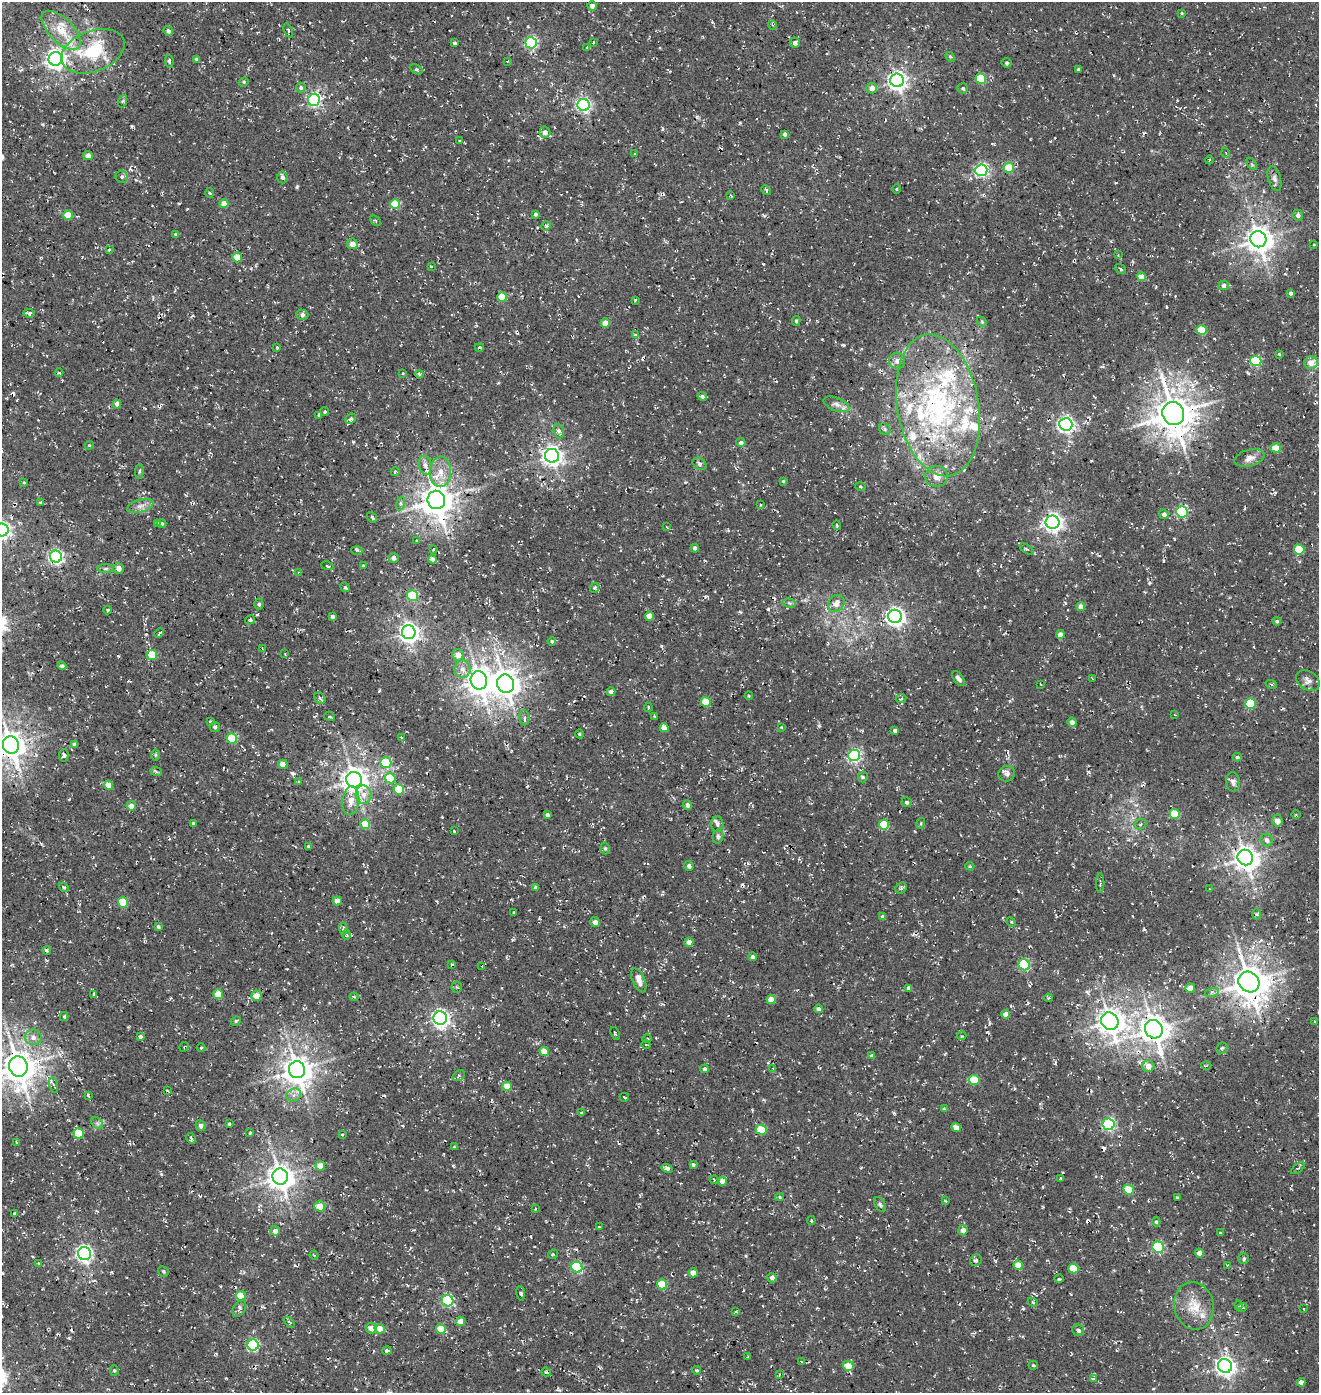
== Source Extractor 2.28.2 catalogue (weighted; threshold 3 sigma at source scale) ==
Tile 11 of 4 x 4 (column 3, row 3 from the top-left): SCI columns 2968-4284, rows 1512-2902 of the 5867 x 5812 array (HDU 1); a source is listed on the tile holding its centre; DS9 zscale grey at full resolution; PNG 1321 x 1395 px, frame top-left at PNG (2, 2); each listed source drawn as its Kron ellipse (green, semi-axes under 4 px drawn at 4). Shown black and unused: <1% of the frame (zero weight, under 3 of 4 exposures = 8% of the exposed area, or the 3 px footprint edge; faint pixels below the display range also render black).
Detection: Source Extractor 2.28.2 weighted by HDU 2 'WHT'; one run over the whole footprint, this tile lists its part. Background 0.00286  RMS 0.0023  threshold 0.0102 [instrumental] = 3 sigma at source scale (4.5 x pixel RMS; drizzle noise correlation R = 1.50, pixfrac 1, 0.0396/0.0396 arcsec/px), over >= 5 px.
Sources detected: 404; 11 cosmic-ray / hot-pixel residue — neither listed nor drawn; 19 inside a brighter listed object's ellipse — not listed separately; the other 374 listed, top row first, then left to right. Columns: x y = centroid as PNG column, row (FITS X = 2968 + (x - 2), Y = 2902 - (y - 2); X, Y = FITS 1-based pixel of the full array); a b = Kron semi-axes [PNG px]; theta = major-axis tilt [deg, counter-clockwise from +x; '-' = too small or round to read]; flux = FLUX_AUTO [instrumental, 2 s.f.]
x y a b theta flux
592 6 5 5 - 1.1
1182 13 4 3 - 0.24
772 25 4 3 - 0.29
61 30 25 12 -45 5.1
288 30 7 3 -70 0.37
168 31 5 4 - 0.68
593 42 3 2 - 0.19
454 43 3 3 - 0.46
531 43 6 5 - 31
795 43 5 5 - 0.86
587 48 4 3 - 0.29
93 51 33 20 21 14
950 57 6 3 -44 0.28
56 59 7 7 - 130
196 59 3 3 - 0.35
169 61 7 4 -84 0.43
508 61 4 2 - 0.14
1007 63 5 4 - 0.45
416 69 6 4 -31 0.32
1078 69 4 3 - 0.29
981 79 5 5 - 10
897 80 7 6 - 120
244 82 5 4 - 0.33
301 87 5 4 - 0.44
872 88 5 5 - 1.5
963 88 5 5 - 0.44
314 100 6 6 - 38
123 101 6 4 71 0.34
583 105 6 6 - 51
545 132 5 5 - 1.4
785 134 4 3 - 0.71
460 141 4 3 - 0.31
1226 153 5 3 - 0.22
635 154 3 2 - 0.22
88 156 5 4 - 1.4
1209 160 4 3 - 0.22
1252 164 7 3 -53 0.38
1009 168 5 5 - 7.4
981 170 6 6 - 46
122 177 6 6 - 0.56
282 177 6 5 - 0.65
1274 178 13 6 -74 0.91
897 189 5 3 - 0.2
766 190 5 3 - 0.35
209 193 5 3 - 0.23
731 196 3 3 - 0.2
224 203 4 4 - 2
395 204 5 5 - 6.7
535 214 4 3 - 0.49
68 215 5 4 - 4.6
1298 215 5 5 - 0.82
375 221 6 3 -44 0.26
546 226 5 4 - 0.35
175 234 4 3 - 0.32
1258 239 8 8 - 250
352 244 5 5 - 1.8
1314 245 4 2 - 0.15
109 250 4 3 - 0.39
1118 255 3 3 - 0.17
237 257 5 5 - 2.9
431 266 4 2 - 0.16
1121 269 6 4 -37 0.3
1142 277 4 4 - 2.7
1224 285 5 5 - 0.83
1291 293 4 3 - 0.54
502 297 5 4 - 5.4
635 300 3 3 - 0.22
29 313 5 3 - 0.57
302 315 6 5 - 0.67
796 321 5 4 - 0.32
982 322 6 4 -46 0.32
605 323 4 4 - 2.6
1202 330 5 4 - 7.4
635 335 3 2 - 0.24
479 347 4 3 - 0.34
277 348 3 3 - 0.28
1279 354 3 3 - 0.19
897 361 8 8 - 1.1
1256 361 5 5 - 14
1311 363 7 6 - 2.4
59 373 4 3 - 0.21
403 373 3 2 - 0.17
419 374 4 3 - 0.25
702 396 5 4 - 0.48
117 404 4 4 - 0.92
836 404 13 6 -22 1.1
938 405 72 40 -80 46
325 412 4 4 - 0.38
1173 414 11 10 - 570
319 415 3 3 - 0.37
351 419 6 4 43 0.58
1066 424 6 6 - 70
885 429 6 5 - 0.43
559 431 7 5 -72 0.69
741 443 5 4 - 0.67
89 445 4 4 - 0.24
1276 448 5 4 - 3.6
552 456 7 7 - 120
1249 458 15 8 16 1.5
699 464 7 5 -33 0.51
425 465 10 6 -79 0.96
139 471 7 3 82 0.3
395 472 4 4 - 0.24
440 472 15 10 87 2.9
937 476 11 10 - 2
783 481 4 4 - 0.25
24 482 4 3 - 0.22
860 487 5 3 - 0.28
436 500 9 8 - 410
40 502 4 3 - 0.23
401 503 7 3 71 0.35
760 505 4 3 - 0.21
140 506 13 6 16 1.3
1182 512 5 5 - 26
1164 514 5 4 - 0.75
372 517 6 4 -51 0.49
1053 522 7 6 - 110
157 523 3 3 - 0.25
162 524 4 4 - 0.43
837 525 4 4 - 0.26
667 527 3 2 - 0.16
2 530 6 6 - 82
417 541 3 2 - 0.21
695 548 4 4 - 0.59
1027 549 8 3 -32 0.33
1299 549 5 5 - 6.5
357 550 6 4 -2 0.36
433 550 4 3 - 0.27
56 557 6 6 - 55
393 558 5 5 - 0.89
432 559 4 4 - 0.63
363 565 3 3 - 0.22
327 566 6 2 -13 0.25
106 568 8 4 1 0.49
119 568 5 5 - 1.3
298 572 3 3 - 0.18
345 587 5 4 - 0.36
594 588 5 3 - 0.29
413 596 5 5 - 12
789 603 6 4 -12 0.38
836 603 9 7 52 1.8
259 604 5 4 - 0.46
1081 607 4 4 - 1.7
108 610 4 3 - 0.22
650 616 4 4 - 2.9
895 616 7 6 - 100
332 617 3 3 - 0.61
250 620 5 4 - 0.57
1277 621 4 4 - 0.36
409 632 7 7 - 130
159 633 5 3 - 0.28
1060 635 4 4 - 1.6
552 641 4 4 - 0.37
262 648 4 2 - 0.15
285 654 3 2 - 0.15
152 655 5 5 - 8.2
458 655 6 6 - 2
62 666 4 4 - 0.57
462 669 9 8 - 1.3
958 678 9 4 -52 0.8
1092 679 4 2 - 0.19
479 680 9 8 - 250
1308 681 13 9 -36 1.1
506 684 9 8 - 250
1040 684 3 2 - 0.15
1271 684 6 4 -18 0.28
611 692 4 4 - 1
749 696 4 4 - 0.25
320 698 6 5 - 0.58
901 698 5 3 - 0.28
706 702 5 5 - 5
1250 703 5 5 - 9.3
648 707 4 2 - 0.28
1175 715 3 2 - 0.13
654 716 4 4 - 0.23
330 717 5 3 - 0.25
524 718 7 5 -86 0.77
210 721 4 3 - 0.23
1072 722 5 4 - 0.96
215 727 5 5 - 0.38
781 727 3 2 - 0.16
664 728 4 4 - 2.1
895 731 4 4 - 0.73
579 734 4 3 - 0.25
232 738 5 5 - 8.2
401 738 3 2 - 0.2
74 744 4 4 - 0.44
11 745 9 8 - 310
64 755 6 4 82 0.51
155 755 6 4 90 0.25
854 755 6 6 - 40
1237 757 4 3 - 0.43
386 763 5 5 - 8.4
283 764 4 4 - 1.7
156 771 6 3 -20 0.3
1007 774 8 7 - 0.86
863 777 5 5 - 0.32
390 778 5 5 - 6.3
354 780 8 8 - 230
298 782 4 3 - 0.22
1233 782 9 7 -80 0.81
109 785 5 4 - 2.8
399 789 5 5 - 9.4
363 795 9 8 - 1.8
351 801 14 8 83 2.5
906 802 5 4 - 0.46
687 805 5 4 - 0.77
131 806 5 4 - 1.6
1175 814 5 5 - 7.1
1296 814 5 3 - 0.24
547 815 4 3 - 0.52
1277 821 5 5 - 1.9
193 823 3 3 - 0.33
921 823 5 3 - 0.24
365 824 5 4 - 5.1
717 824 8 6 -90 0.59
1140 824 6 5 - 0.44
884 825 5 5 - 8.3
454 831 4 2 - 0.23
718 836 7 5 78 0.53
1267 840 6 6 - 1
308 846 4 3 - 0.25
605 848 6 4 -72 0.36
1245 858 8 7 - 220
689 866 5 4 - 0.71
970 866 4 3 - 0.25
1100 883 10 2 90 0.34
64 887 5 4 - 0.31
535 888 4 3 - 0.67
901 888 6 5 - 0.36
1210 889 3 2 - 0.15
337 901 5 4 - 1.2
123 902 5 5 - 7.3
514 912 2 2 - 0.23
1256 914 5 3 - 0.3
883 917 4 4 - 0.92
595 922 5 5 - 1
1011 922 5 4 - 0.29
158 927 4 3 - 0.43
343 928 6 3 -84 0.34
347 935 5 3 - 0.28
689 942 4 4 - 1.6
47 950 4 4 - 0.35
752 957 4 4 - 0.59
451 964 4 3 - 0.22
1024 965 5 5 - 21
482 966 3 2 - 0.23
639 980 12 6 -67 1.4
1249 982 11 10 - 440
457 987 5 5 - 0.35
909 988 4 4 - 0.83
1190 988 5 4 - 2.3
1212 992 7 4 17 0.45
94 994 4 3 - 0.32
218 994 5 4 - 4.3
256 996 5 5 - 3
354 997 4 4 - 0.28
1049 998 4 4 - 0.26
771 999 4 4 - 2.7
819 1009 4 4 - 0.65
1006 1014 4 4 - 1.8
64 1016 4 3 - 0.29
440 1018 7 6 - 82
236 1021 5 4 - 0.34
1110 1021 9 8 - 230
1314 1021 3 2 - 0.2
1154 1029 9 8 - 280
615 1033 7 2 -67 0.26
140 1036 4 4 - 0.73
962 1036 4 3 - 0.19
33 1037 8 8 - 1.2
647 1039 5 3 - 0.2
646 1045 4 3 - 0.19
184 1047 5 3 - 0.2
201 1048 4 3 - 0.23
1222 1048 6 4 45 0.31
544 1051 5 4 - 2.2
872 1056 4 4 - 0.97
1148 1066 6 5 - 1.7
1206 1066 5 3 - 0.23
18 1067 10 9 - 410
773 1068 3 2 - 0.25
704 1069 4 4 - 0.51
297 1070 8 8 - 310
459 1076 6 5 - 0.46
974 1080 5 5 - 6.3
54 1085 8 3 -76 0.44
507 1086 5 4 - 3.3
167 1091 4 2 - 0.3
88 1095 4 2 - 0.28
294 1095 8 6 26 0.94
624 1097 4 2 - 0.22
944 1109 4 4 - 0.21
582 1113 4 3 - 0.25
97 1123 6 5 - 0.52
229 1124 3 3 - 0.39
1108 1124 6 6 - 36
201 1126 5 4 - 0.7
956 1128 5 4 - 1.9
761 1130 5 5 - 6.3
79 1133 5 5 - 6.9
250 1133 4 3 - 0.32
342 1134 3 2 - 0.21
191 1138 5 3 - 0.53
16 1142 4 2 - 0.2
454 1147 4 3 - 0.25
693 1165 4 4 - 0.42
320 1166 5 5 - 2.2
667 1168 5 4 - 0.61
1298 1168 8 4 36 0.43
280 1177 8 7 - 250
1060 1178 3 3 - 0.2
714 1180 4 3 - 0.19
722 1181 4 4 - 1.3
1129 1190 5 5 - 5.1
780 1197 4 4 - 0.28
1177 1198 3 3 - 0.27
945 1201 4 3 - 0.24
880 1204 8 5 -64 0.47
320 1206 5 5 - 2.8
535 1209 4 3 - 0.21
15 1213 3 2 - 0.32
811 1221 4 3 - 0.32
1156 1222 5 4 - 0.39
599 1227 2 2 - 0.17
963 1230 5 5 - 1.3
275 1231 5 4 - 1.4
1220 1233 4 3 - 0.18
1158 1247 6 5 - 22
1200 1253 4 4 - 1.6
84 1254 6 6 - 79
553 1254 5 4 - 0.29
314 1255 4 3 - 0.18
1244 1259 5 5 - 0.46
976 1260 6 5 - 0.5
38 1263 3 3 - 0.2
1018 1265 5 4 - 3
1228 1265 3 3 - 0.17
577 1267 6 5 - 19
1073 1268 5 5 - 4.7
163 1271 5 5 - 0.41
693 1273 4 4 - 1.9
772 1278 5 4 - 0.93
1059 1279 5 3 - 0.36
662 1284 5 5 - 6.7
521 1294 7 3 -82 0.4
241 1296 5 4 - 5
448 1301 6 5 - 23
1033 1302 5 4 - 0.3
1238 1305 4 4 - 0.35
1194 1306 24 20 -76 5.4
1242 1307 5 3 - 0.27
239 1309 9 6 58 0.61
1304 1309 3 2 - 0.16
736 1311 4 2 - 0.2
461 1321 4 4 - 2.3
289 1322 6 3 -45 0.3
371 1328 5 5 - 2.1
379 1329 5 4 - 2.6
441 1329 5 4 - 4.2
1078 1330 6 5 - 0.62
253 1345 6 5 - 25
387 1351 5 4 - 0.7
748 1357 3 3 - 0.22
801 1361 3 2 - 0.15
1033 1365 5 3 - 0.31
848 1366 5 5 - 3.5
1225 1366 7 7 - 110
697 1370 4 3 - 0.31
114 1371 5 4 - 0.35
546 1372 5 4 - 0.33
779 1375 4 2 - 0.15
1093 1379 4 4 - 0.32
1301 1382 4 4 - 1.2
Overlapping masked pixels (flux is a lower limit): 2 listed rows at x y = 436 500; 1182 512
Isophote crosses this tile's border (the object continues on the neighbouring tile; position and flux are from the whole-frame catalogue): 3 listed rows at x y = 2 530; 11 745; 18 1067
Unlisted compact peaks at least as high as the median listed source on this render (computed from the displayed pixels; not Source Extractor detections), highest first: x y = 768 609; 297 187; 353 442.